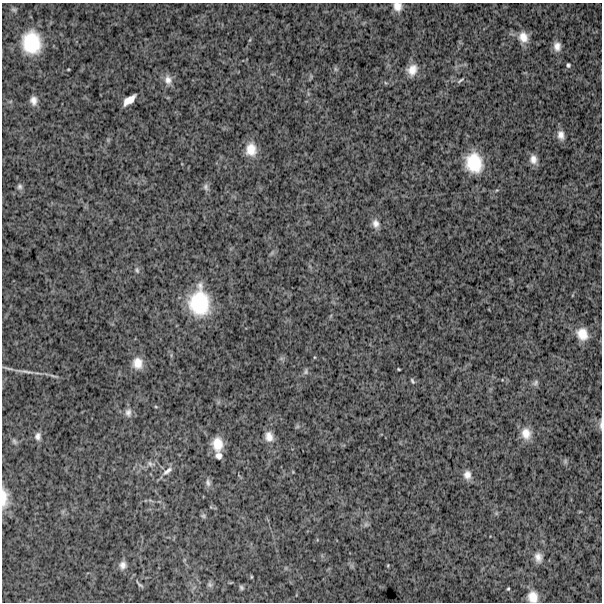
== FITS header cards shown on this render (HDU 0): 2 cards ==
NAXIS1  =                  600
NAXIS2  =                  600

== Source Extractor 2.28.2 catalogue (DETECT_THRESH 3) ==
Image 600 x 600 px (HDU 0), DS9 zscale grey, 1 PNG px = 1 image px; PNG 604 x 604 px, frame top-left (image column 1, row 600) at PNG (2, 3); no overlay
Background 1650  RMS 240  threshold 723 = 3 sigma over >= 5 px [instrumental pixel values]
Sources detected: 57; all 57 listed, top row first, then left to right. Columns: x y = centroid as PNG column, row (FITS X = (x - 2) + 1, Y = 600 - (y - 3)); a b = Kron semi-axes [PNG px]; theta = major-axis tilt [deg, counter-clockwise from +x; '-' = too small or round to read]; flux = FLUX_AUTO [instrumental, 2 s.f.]
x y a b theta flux
397 6 10 9 - 1.2e+05
14 10 8 5 -29 3.1e+04
523 37 14 12 -66 1.9e+05
31 42 23 18 -81 7.7e+05
557 46 10 8 -82 1.2e+05
568 65 5 5 - 2.7e+04
335 69 7 4 -89 2.9e+04
412 70 14 11 59 1.8e+05
168 80 14 10 -74 1.2e+05
460 80 11 4 31 3.2e+04
33 100 10 8 -83 9.7e+04
129 100 13 6 38 1.6e+05
561 135 12 8 -78 1.1e+05
251 149 16 13 -88 2.5e+05
533 159 11 9 -82 1.1e+05
474 163 20 17 -73 6.1e+05
20 186 8 7 - 4.2e+04
206 187 10 7 89 5.6e+04
497 190 6 3 18 1.8e+04
376 223 12 9 -71 1.1e+05
272 253 9 3 45 3.0e+04
137 270 9 6 -71 4.2e+04
199 302 29 21 -88 1.0e+06
582 334 14 12 -58 2.5e+05
138 363 13 11 -77 1.9e+05
399 369 3 2 - 1.5e+04
24 371 38 4 -8 1.4e+05
306 372 9 6 77 4.0e+04
412 381 7 4 -59 2.6e+04
535 383 9 7 58 4.7e+04
156 407 5 3 - 1.5e+04
128 413 12 8 -87 8.1e+04
600 425 12 3 90 3.5e+04
297 427 6 4 19 2.3e+04
526 433 15 12 -77 2.0e+05
38 436 10 7 83 7.3e+04
269 437 13 10 -73 1.4e+05
14 441 9 5 -61 3.8e+04
217 444 13 10 -87 2.5e+05
219 455 9 8 - 7.3e+04
565 461 6 6 - 3.2e+04
150 464 13 7 -11 8.7e+04
167 471 17 7 38 1.0e+05
467 475 11 9 -87 1.1e+05
208 483 11 7 -83 5.9e+04
4 498 26 9 -89 2.4e+05
203 516 7 6 - 3.1e+04
366 524 7 6 - 3.9e+04
538 557 11 8 -79 1.1e+05
123 565 10 9 - 8.7e+04
388 565 4 3 - 1.3e+04
251 577 4 3 - 1.4e+04
139 584 13 3 -45 3.5e+04
210 584 7 6 - 3.5e+04
241 587 6 5 - 2.8e+04
508 589 3 2 - 1.7e+04
533 597 12 11 - 1.9e+05
At the frame edge (FLAGS 8, measured only in part): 4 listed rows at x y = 397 6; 600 425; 4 498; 533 597